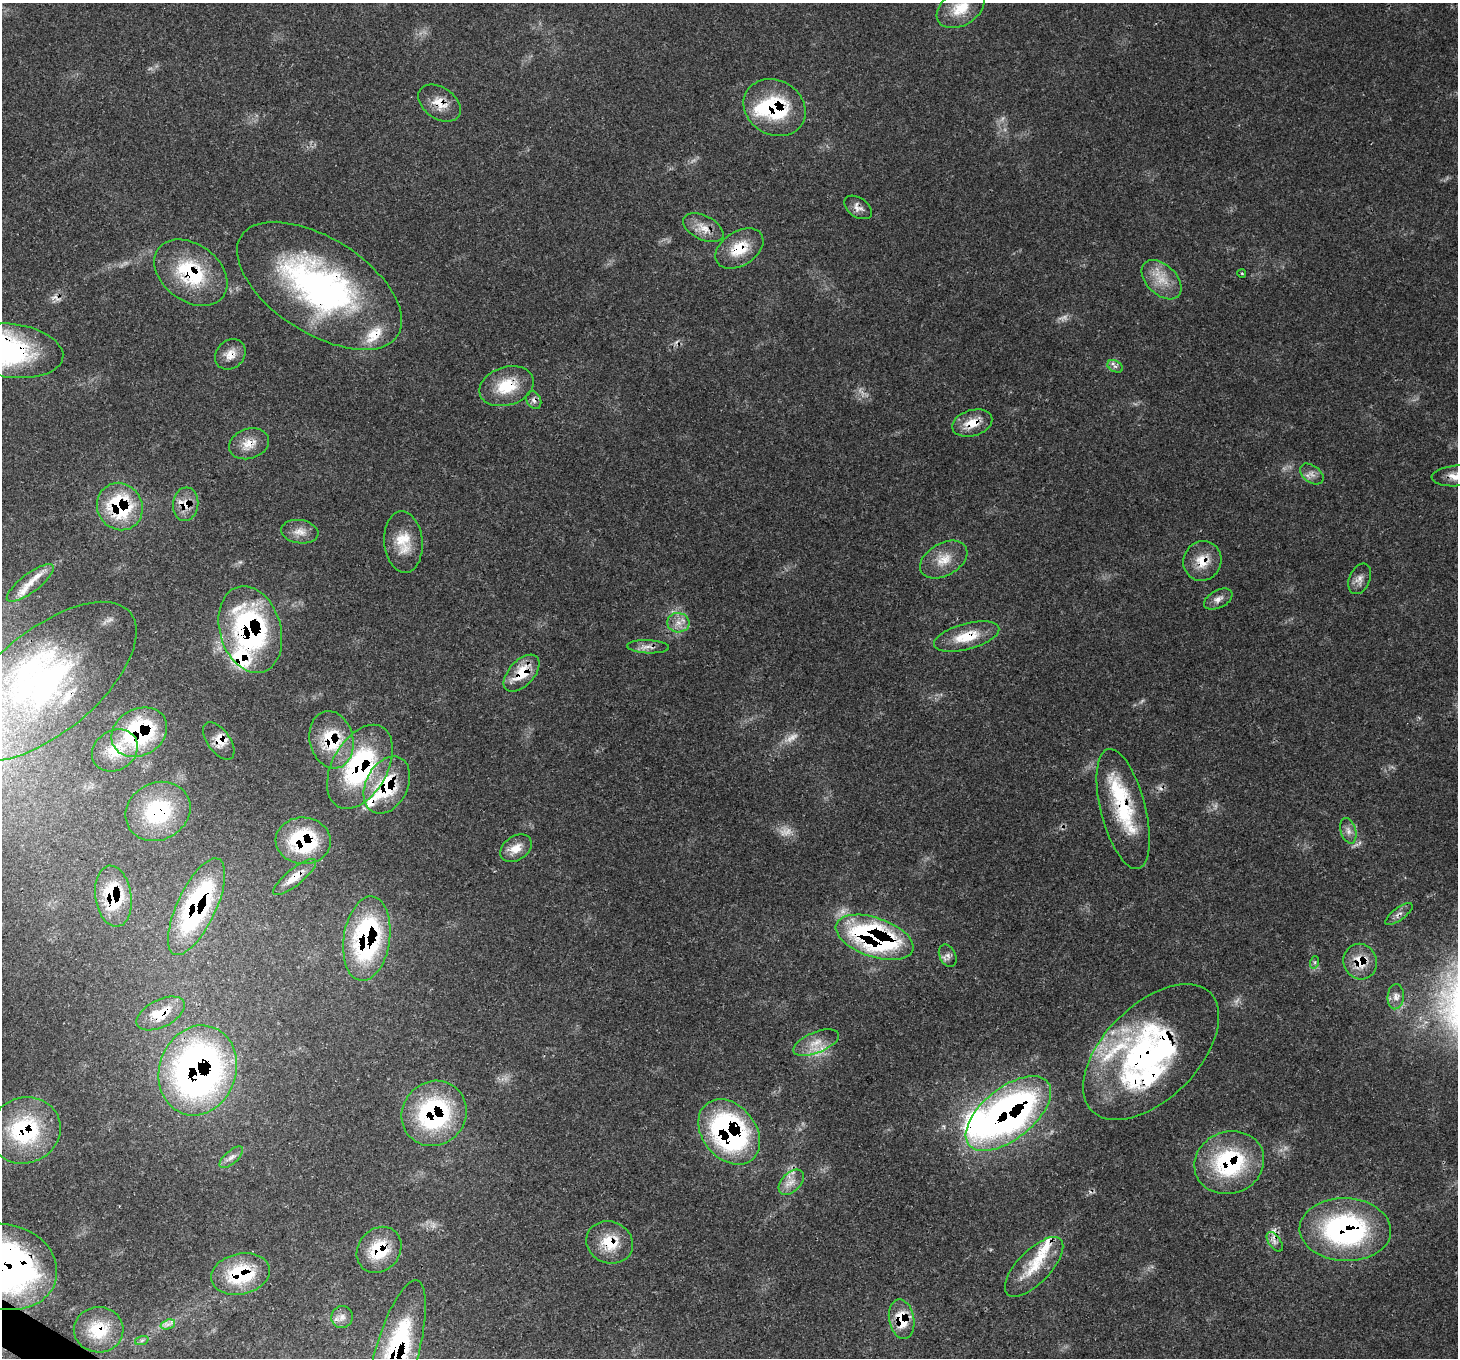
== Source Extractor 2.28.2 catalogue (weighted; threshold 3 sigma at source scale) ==
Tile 7 of 4 x 4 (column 3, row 2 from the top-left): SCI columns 2991-4446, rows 3070-4425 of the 5976 x 6068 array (HDU 1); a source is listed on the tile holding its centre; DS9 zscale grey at full resolution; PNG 1460 x 1360 px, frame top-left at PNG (2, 3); each listed source drawn as its Kron ellipse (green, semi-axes under 4 px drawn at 4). Shown black and unused: <1% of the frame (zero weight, under 3 of 4 exposures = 8% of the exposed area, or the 3 px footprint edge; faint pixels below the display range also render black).
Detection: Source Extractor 2.28.2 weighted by HDU 2 'WHT'; one run over the whole footprint, this tile lists its part. Background 0.0539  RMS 0.0029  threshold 0.0129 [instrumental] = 3 sigma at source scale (4.5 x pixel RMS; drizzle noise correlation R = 1.50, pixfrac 1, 0.0396/0.0396 arcsec/px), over >= 5 px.
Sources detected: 102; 4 too faint to see at this stretch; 2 cosmic-ray / hot-pixel residue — neither listed nor drawn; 17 inside a brighter listed object's ellipse — not listed separately; the other 79 listed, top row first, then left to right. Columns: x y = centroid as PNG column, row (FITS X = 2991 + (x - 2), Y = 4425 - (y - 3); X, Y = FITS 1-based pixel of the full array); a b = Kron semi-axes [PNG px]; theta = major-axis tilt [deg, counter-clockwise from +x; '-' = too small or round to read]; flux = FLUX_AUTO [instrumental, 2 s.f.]
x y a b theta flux
960 8 26 17 31 7.8
440 103 23 15 -35 5
774 108 32 27 -31 24
858 207 15 9 -35 1.9
703 228 22 12 -26 3.9
739 249 26 17 32 8.3
191 273 40 28 -36 22
1242 274 4 3 - 0.28
1161 280 23 15 -44 6
319 286 93 47 -32 92
12 351 51 26 -7 35
230 354 16 14 45 3.3
1115 366 8 5 -27 0.91
506 386 28 19 17 10
534 400 9 7 -62 1.1
972 423 20 13 16 5.3
249 444 20 15 19 4.4
1312 474 13 8 -37 1.8
1456 476 24 10 4 4.1
186 504 17 12 83 4
120 507 24 22 -58 26
300 532 19 11 -8 3.1
403 542 31 19 -85 7.9
944 560 25 16 30 5.7
1202 561 20 19 - 5.9
1360 579 16 10 66 2.1
30 583 28 9 37 3.3
1218 599 15 9 28 1.9
678 623 11 9 -6 2.6
250 630 44 30 -73 61
967 636 33 13 15 8.6
648 647 21 6 -3 2.1
522 673 22 12 47 8.2
46 681 109 51 39 85
139 732 29 23 30 36
331 740 29 21 -77 15
219 741 21 11 -54 3.8
115 750 24 20 32 7.6
360 767 45 27 61 45
387 785 30 21 63 19
1123 809 62 22 -76 22
158 811 33 28 27 22
1348 831 13 7 -73 1.8
303 841 27 23 -4 26
516 848 17 12 34 3.7
295 877 27 8 39 5
113 896 31 18 -82 16
197 907 52 19 65 55
1399 914 16 6 37 1.5
875 937 40 19 -19 68
367 939 42 23 82 50
948 956 12 8 -63 1.4
1315 962 6 4 71 0.44
1360 962 18 16 -65 6.9
1396 997 13 8 86 1.8
161 1013 26 13 26 8.1
816 1043 24 10 22 4.5
1151 1052 84 47 45 88
198 1070 46 38 71 140
434 1113 33 31 50 40
1008 1114 50 25 39 140
25 1130 36 33 20 29
729 1132 36 26 -50 68
231 1157 14 6 40 1.5
1229 1163 35 31 20 33
791 1182 15 9 45 2.8
1345 1230 46 31 -2 58
610 1242 24 21 -22 8.9
1275 1242 11 6 -55 1.4
379 1250 24 20 49 13
5 1267 52 42 -15 120
1034 1267 38 16 46 9.2
240 1274 30 20 12 18
342 1317 11 11 - 2
902 1319 20 12 -79 9
168 1324 7 4 19 1
99 1330 25 22 -1 10
142 1340 7 4 19 0.56
396 1355 78 21 74 56
Overlapping masked pixels (flux is a lower limit): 53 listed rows (the first 20) at x y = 440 103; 774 108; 858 207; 739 249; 191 273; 319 286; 12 351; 230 354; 506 386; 534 400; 972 423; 249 444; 186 504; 120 507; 1202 561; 250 630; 967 636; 648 647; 522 673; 46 681
Isophote crosses this tile's border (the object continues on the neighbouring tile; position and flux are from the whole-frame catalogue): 6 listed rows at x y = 960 8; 12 351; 1456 476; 46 681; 5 1267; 396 1355